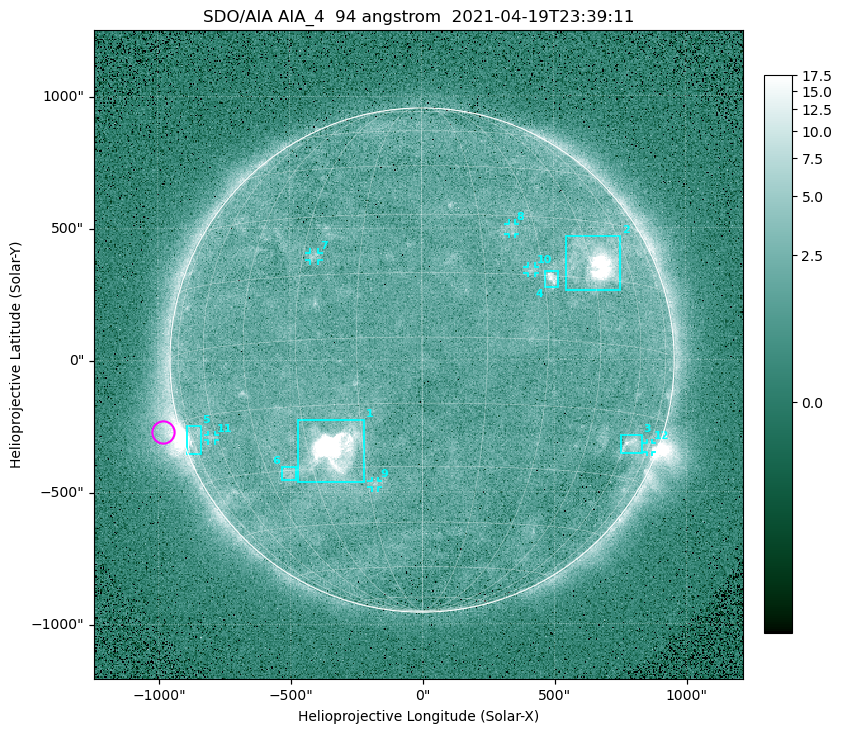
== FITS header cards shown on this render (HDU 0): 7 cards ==
TELESCOP= 'SDO/AIA '
INSTRUME= 'AIA_4   '
WAVELNTH=                   94
WAVEUNIT= 'angstrom'
DATE-OBS= '2021-04-19T23:39:11.12'
CTYPE1  = 'HPLN-TAN'
CTYPE2  = 'HPLT-TAN'

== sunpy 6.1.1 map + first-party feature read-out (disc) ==
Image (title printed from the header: SDO/AIA AIA_4  94 angstrom  2021-04-19T23:39:11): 512 x 512 px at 4.8 arcsec/px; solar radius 955 arcsec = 199 px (full disc in frame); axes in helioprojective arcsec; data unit not stated in the header (colour bar unlabelled)
Orientation: roll -0.138 deg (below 1 deg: not rotated)
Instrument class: DISC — disc imager (sunpy class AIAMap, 94 A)
Bright regions (active regions / flare kernels): reference = the median radial profile (limb darkening/brightening removed); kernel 5 px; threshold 5 sigma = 2.56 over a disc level ~1.78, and >= 1.15x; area >= 9 px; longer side >= 5 px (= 24 arcsec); searched inside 0.97 R_sun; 12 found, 12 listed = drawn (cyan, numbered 1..; 6 of them under ~33 arcsec drawn as corner ticks so the feature stays visible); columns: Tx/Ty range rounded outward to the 10 arcsec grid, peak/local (2 s.f.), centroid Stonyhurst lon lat
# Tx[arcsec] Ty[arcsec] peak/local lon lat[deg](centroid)
1 -470..-220 -460..-220 1251 -23 -26
2 540..750 260..470 64 +47 +19
3 750..830 -360..-280 4.5 +64 -22
4 460..520 270..340 6.7 +32 +14
5 -900..-840 -360..-250 6.3 -73 -19
6 -540..-480 -450..-400 3.1 -38 -31
7 -430..-390 380..410 3.1 -27 +20
8 330..360 470..520 2.7 +23 +26
9 -190..-170 -480..-450 2.9 -13 -34
10 400..430 330..360 2.8 +27 +16
11 -810..-780 -300..-280 2.8 -63 -20
12 850..870 -350..-310 2.9 +75 -22
Off-limb structures (1.02-1.3 R_sun): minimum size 50 px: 6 found; the strongest spans PA ~90..115 deg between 1.02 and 1.22 R_sun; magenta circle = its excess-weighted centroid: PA ~105 deg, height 1.07 R_sun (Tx ~-980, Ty ~-270 arcsec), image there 4.7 x the reference